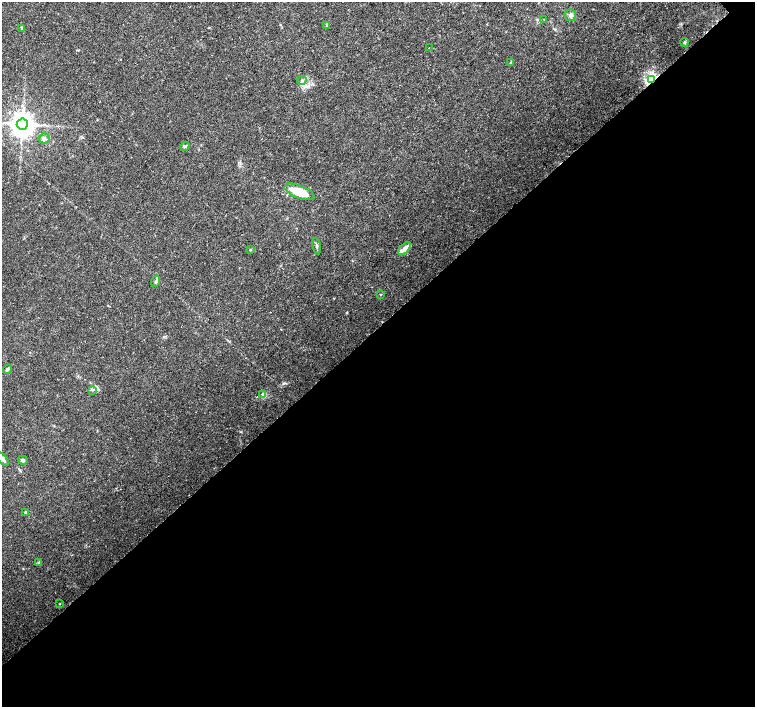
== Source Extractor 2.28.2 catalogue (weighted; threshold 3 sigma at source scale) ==
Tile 15 of 4 x 4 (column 3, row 4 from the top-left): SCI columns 3011-4516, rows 154-1562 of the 6027 x 6007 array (HDU 1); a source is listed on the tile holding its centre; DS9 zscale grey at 2 x 2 block average (1 PNG px = mean of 2 x 2 image px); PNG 757 x 709 px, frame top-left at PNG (2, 2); each listed source drawn as its Kron ellipse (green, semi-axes under 4 px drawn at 4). Shown black and unused: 54% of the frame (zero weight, under 3 of 4 exposures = <1% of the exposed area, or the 3 px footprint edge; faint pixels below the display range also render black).
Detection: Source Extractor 2.28.2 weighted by HDU 2 'WHT'; one run over the whole footprint, this tile lists its part. Background 0.0132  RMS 0.002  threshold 0.00896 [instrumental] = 3 sigma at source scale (4.5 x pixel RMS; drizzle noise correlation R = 1.50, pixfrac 1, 0.0396/0.0396 arcsec/px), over >= 5 px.
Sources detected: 27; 1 inside a brighter listed object's ellipse — not listed separately; the other 26 listed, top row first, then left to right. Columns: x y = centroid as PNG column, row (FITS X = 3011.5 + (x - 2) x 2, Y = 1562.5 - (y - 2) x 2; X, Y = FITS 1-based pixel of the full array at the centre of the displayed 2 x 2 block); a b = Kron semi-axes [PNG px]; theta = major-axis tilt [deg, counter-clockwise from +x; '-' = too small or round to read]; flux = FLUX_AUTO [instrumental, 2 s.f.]
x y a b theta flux
570 15 6 5 - 1.6
544 19 2 2 - 0.27
326 25 3 3 - 0.4
21 28 3 3 - 0.4
684 42 4 3 - 0.58
429 47 2 2 - 0.24
511 62 3 2 - 0.33
652 79 4 3 - 120
302 80 5 3 - 0.8
22 124 5 5 - 600
44 139 5 5 - 1.3
185 146 5 2 - 0.52
299 192 16 6 -21 12
317 246 8 3 -77 0.96
404 249 8 4 46 2.1
250 250 3 2 - 0.32
156 281 6 3 68 0.93
380 294 3 2 - 0.31
7 369 5 3 - 0.81
93 390 3 2 - 0.46
263 394 4 3 - 0.64
3 459 8 3 -50 1.4
23 460 5 4 - 0.91
25 512 4 3 - 0.46
39 563 4 3 - 0.52
60 604 3 2 - 0.27
Overlapping masked pixels (flux is a lower limit): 1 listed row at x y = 652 79
Isophote crosses this tile's border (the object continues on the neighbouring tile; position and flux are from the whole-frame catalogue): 1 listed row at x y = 3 459
Diffuse or blended objects may show on this block-average render without a row.